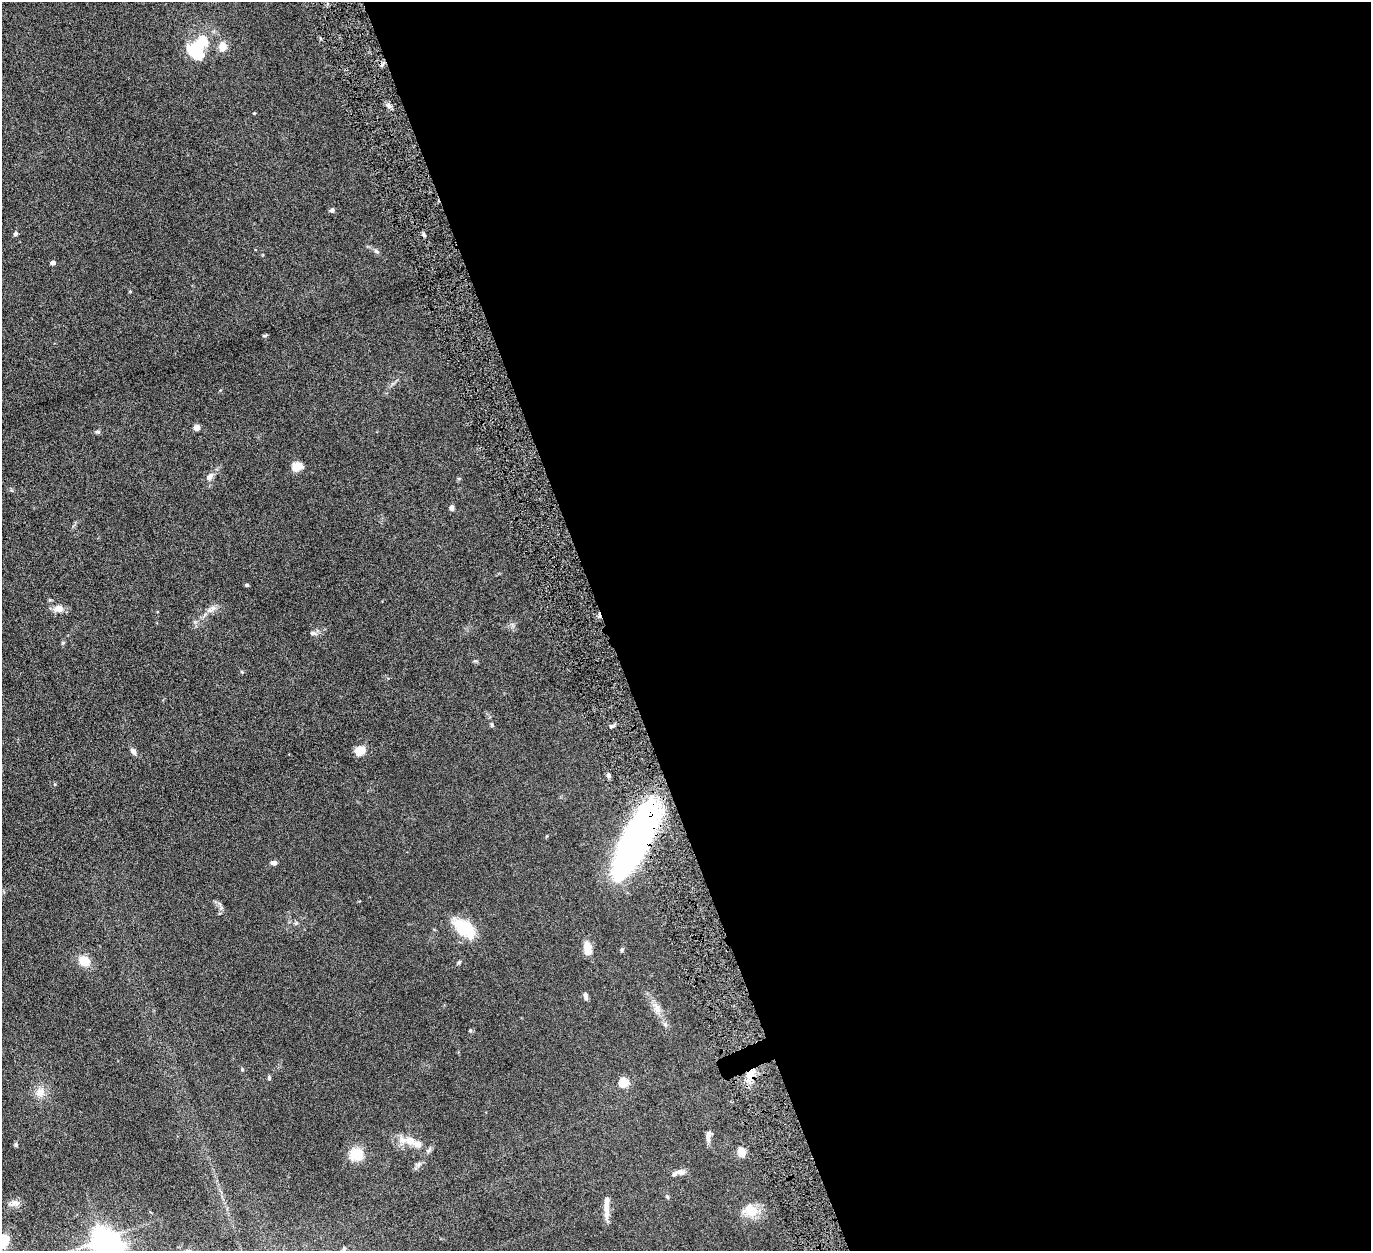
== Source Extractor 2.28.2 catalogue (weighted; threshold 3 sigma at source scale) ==
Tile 8 of 4 x 4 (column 4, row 2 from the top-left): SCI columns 4115-5483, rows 2786-4034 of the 5500 x 5446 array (HDU 1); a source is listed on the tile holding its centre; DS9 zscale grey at full resolution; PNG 1373 x 1253 px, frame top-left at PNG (2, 2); no overlay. Shown black and unused: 56% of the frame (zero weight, under 6 of 12 exposures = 1% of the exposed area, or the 3 px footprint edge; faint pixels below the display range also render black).
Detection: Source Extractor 2.28.2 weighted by HDU 2 'WHT'; one run over the whole footprint, this tile lists its part. Background 0.0511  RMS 0.0054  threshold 0.022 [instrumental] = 3 sigma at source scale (4.09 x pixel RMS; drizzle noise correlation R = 1.36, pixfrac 0.8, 0.05/0.05 arcsec/px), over >= 5 px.
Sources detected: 60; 3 inside a brighter object's white glare — not listed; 4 inside a brighter listed object's ellipse — not listed separately; the other 53 listed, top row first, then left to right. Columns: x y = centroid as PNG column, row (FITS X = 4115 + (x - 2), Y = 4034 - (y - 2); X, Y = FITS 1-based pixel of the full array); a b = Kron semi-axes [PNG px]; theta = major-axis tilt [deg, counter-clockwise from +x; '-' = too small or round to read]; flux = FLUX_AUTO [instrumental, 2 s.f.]
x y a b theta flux
223 47 13 9 -89 4
197 53 25 14 -27 12
389 106 6 5 - 1.2
254 113 4 3 - 0.36
332 210 5 5 - 1.2
15 234 5 5 - 0.9
423 234 6 4 -71 0.78
376 251 9 4 -44 1
53 263 4 4 - 2.3
130 291 4 4 - 0.43
197 427 4 4 - 6.4
97 432 8 4 -8 0.78
297 466 12 10 27 3.9
209 477 11 7 53 2.4
452 508 6 5 - 1.4
247 585 5 4 - 0.69
59 609 8 7 - 4.3
212 609 17 6 27 2.5
313 633 7 6 - 1.2
63 643 5 5 - 0.59
242 672 5 3 - 0.4
492 724 7 4 -70 0.62
612 726 6 3 18 0.82
133 751 9 6 -53 1.7
360 751 10 8 35 6.6
608 775 6 5 - 1.1
634 842 72 21 64 180
274 863 7 5 -8 1.4
465 928 23 13 -34 19
588 949 13 7 -84 7
622 950 7 4 82 0.64
84 961 11 9 -36 7.3
459 962 6 4 20 0.57
585 996 9 5 -74 1.3
657 1008 18 7 -61 3.8
751 1074 14 8 86 5.1
269 1078 6 4 -72 0.68
624 1083 5 5 - 23
40 1092 12 11 - 4
708 1135 15 6 80 2.1
411 1141 17 12 -28 5.4
16 1145 5 5 - 0.7
429 1150 9 3 46 0.91
741 1152 10 8 -71 4.4
356 1154 17 16 - 8.2
419 1165 9 6 57 1.4
680 1172 13 7 -5 2.5
667 1197 5 4 - 0.57
15 1203 15 7 11 2.4
606 1210 24 7 90 4.9
751 1211 19 15 -64 7.4
103 1240 8 7 - 430
4 1241 18 13 66 8.9
Overlapping masked pixels (flux is a lower limit): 2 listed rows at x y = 634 842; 751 1074
Isophote crosses this tile's border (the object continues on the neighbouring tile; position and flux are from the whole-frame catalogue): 2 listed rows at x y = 103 1240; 4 1241
Unlisted compact peaks at least as high as the median listed source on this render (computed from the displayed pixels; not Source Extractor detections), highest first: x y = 265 336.